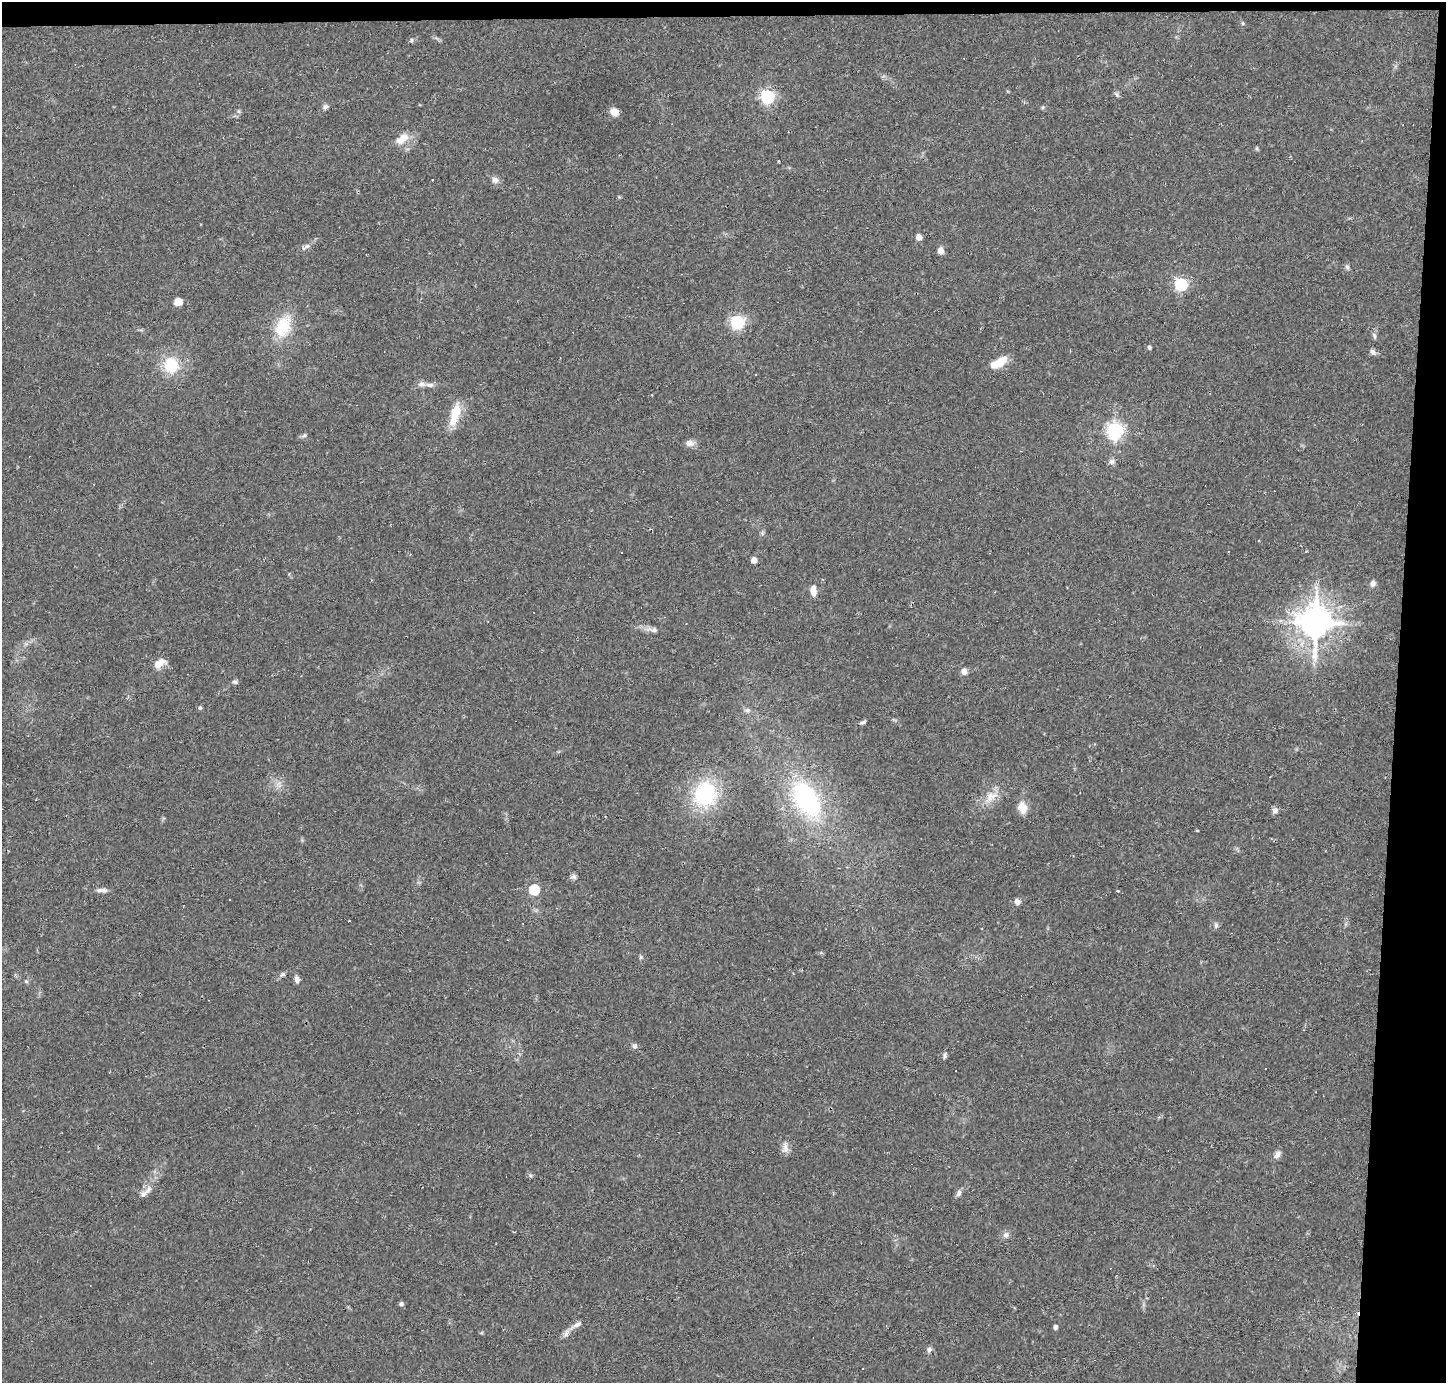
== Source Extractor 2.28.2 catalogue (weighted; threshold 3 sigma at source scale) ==
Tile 3 of 3 x 3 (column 3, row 1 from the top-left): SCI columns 2890-4333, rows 2860-4240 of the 4333 x 4358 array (HDU 1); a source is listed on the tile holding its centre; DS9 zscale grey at full resolution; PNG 1448 x 1385 px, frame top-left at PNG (2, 2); no overlay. Shown black and unused: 4% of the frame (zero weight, under 2 of 3 exposures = <1% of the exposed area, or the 3 px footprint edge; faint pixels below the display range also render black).
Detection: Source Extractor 2.28.2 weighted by HDU 2 'WHT'; one run over the whole footprint, this tile lists its part. Background 0.0293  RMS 0.0046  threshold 0.0207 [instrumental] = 3 sigma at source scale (4.5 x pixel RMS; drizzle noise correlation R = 1.50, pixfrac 1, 0.05/0.05 arcsec/px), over >= 5 px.
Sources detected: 86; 15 cosmic-ray / hot-pixel residue — not listed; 1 inside a brighter listed object's ellipse — not listed separately; the other 70 listed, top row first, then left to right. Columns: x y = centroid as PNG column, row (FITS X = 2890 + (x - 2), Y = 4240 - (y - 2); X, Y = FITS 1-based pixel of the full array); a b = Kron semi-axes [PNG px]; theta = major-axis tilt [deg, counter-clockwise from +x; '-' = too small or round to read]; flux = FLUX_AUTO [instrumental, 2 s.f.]
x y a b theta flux
1242 23 5 3 - 0.51
411 40 6 5 - 0.7
1117 95 7 4 -46 0.82
767 97 7 6 - 96
325 107 7 5 46 1.3
614 112 8 7 - 4.8
402 139 19 10 39 5.7
1257 148 6 4 90 0.54
779 161 3 2 - 0.4
495 180 10 8 -30 1.9
619 197 5 4 - 0.44
919 237 5 5 - 3.8
306 247 16 5 35 2
940 251 6 5 - 3.3
1347 267 8 5 -74 1
1181 284 6 6 - 68
178 302 5 5 - 11
737 322 6 6 - 83
283 327 28 18 67 15
1374 336 10 4 -67 1
1149 347 5 5 - 0.87
1373 352 9 7 -48 1.4
999 362 20 9 30 7.7
171 365 17 16 - 15
756 374 2 2 - 0.4
429 385 11 6 0 1.8
455 414 31 10 74 9.8
1115 431 7 6 - 140
304 435 6 5 - 0.84
690 443 13 8 1 2.3
1111 461 7 7 - 1.4
622 552 3 3 - 1.3
754 560 5 5 - 3.7
1373 583 8 7 - 1.4
813 591 12 7 -86 3.4
1315 622 11 10 - 870
653 630 14 7 -7 2.2
159 663 17 10 37 4
964 671 7 6 - 2.5
235 682 8 5 -17 0.82
200 708 5 4 - 0.83
747 710 7 5 20 1.1
863 722 9 4 18 0.93
705 794 24 21 66 38
990 797 17 8 75 4.5
807 799 43 26 -59 57
1022 808 14 10 -74 5.1
1275 811 8 7 - 1.5
574 877 8 7 - 1.2
102 890 15 5 -2 1.9
534 890 6 6 - 30
1118 891 4 3 - 0.57
1017 902 8 7 - 1.6
1216 925 7 5 -71 0.95
640 957 6 4 90 0.62
282 975 8 6 36 1.1
297 979 8 6 -79 1.9
26 981 6 4 -44 0.62
635 1046 7 6 - 1.1
945 1055 10 4 85 0.9
785 1148 17 7 -89 2.6
1277 1154 11 7 57 1.9
959 1193 9 6 64 1.4
143 1194 12 7 45 2.4
1006 1235 9 7 -89 1.7
401 1304 5 5 - 1
577 1324 12 6 30 2.1
1055 1327 5 4 - 1.2
566 1333 13 6 51 2.1
929 1349 7 7 - 1.2